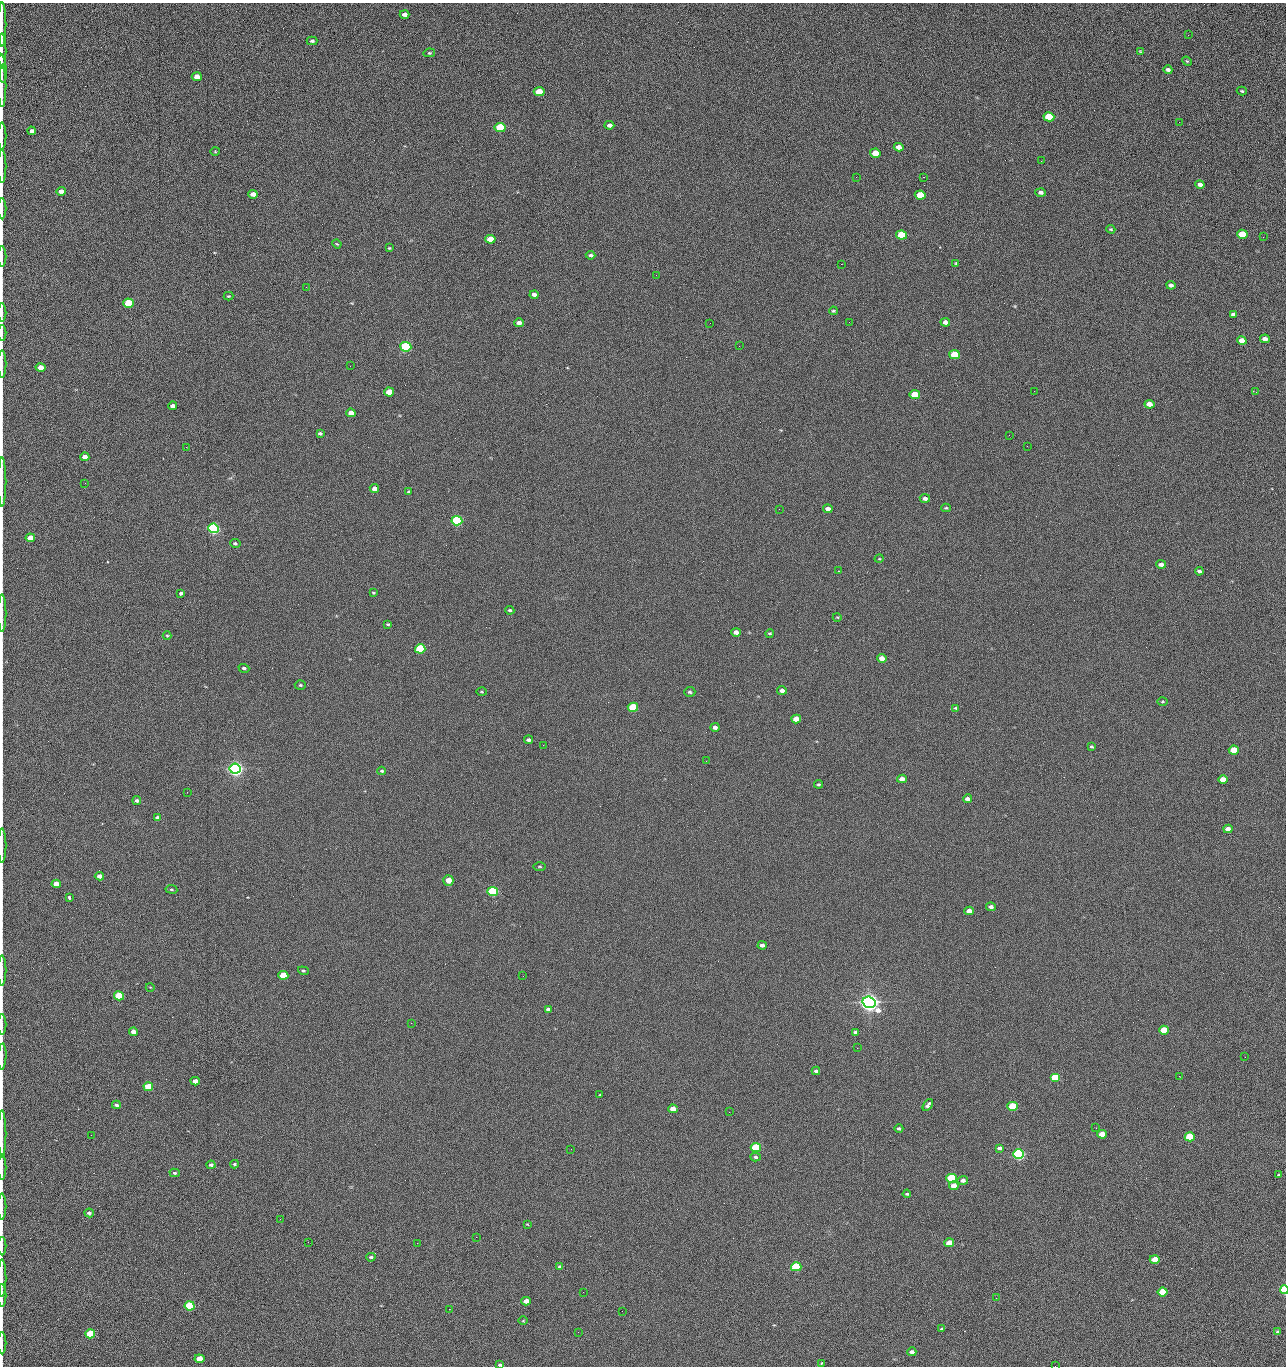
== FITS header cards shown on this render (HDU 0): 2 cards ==
NAXIS1  =                 1284 /fastest changing axis
NAXIS2  =                 1364 /next to fastest changing axis

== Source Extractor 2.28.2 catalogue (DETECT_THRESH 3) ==
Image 1284 x 1364 px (HDU 0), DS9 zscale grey, 1 PNG px = 1 image px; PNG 1288 x 1368 px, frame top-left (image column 1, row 1364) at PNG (2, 3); each listed source drawn as its Kron ellipse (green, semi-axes under 4 px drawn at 4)
Background 126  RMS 14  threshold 43.2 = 3 sigma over >= 5 px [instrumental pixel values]
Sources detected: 222; all 222 listed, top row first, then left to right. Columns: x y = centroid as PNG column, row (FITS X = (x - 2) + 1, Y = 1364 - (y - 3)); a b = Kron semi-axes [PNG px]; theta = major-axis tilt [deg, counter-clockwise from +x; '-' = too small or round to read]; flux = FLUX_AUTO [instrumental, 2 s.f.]
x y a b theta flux
405 14 5 4 - 4.9e+03
2 24 22 2 90 4.5e+03
1188 35 2 2 - 1.3e+03
312 41 5 4 - 1.6e+03
2 51 18 2 90 3.8e+03
1140 51 3 2 - 8.4e+02
429 53 5 4 - 1.2e+03
1187 61 5 4 - 1.0e+03
2 68 15 2 -85 2.5e+03
1168 70 4 3 - 2.7e+03
197 77 5 4 - 9.1e+03
2 86 21 2 90 3.6e+03
1242 91 5 4 - 1.2e+03
539 92 5 4 - 2.4e+04
1049 117 5 4 - 4.5e+04
1179 122 2 2 - 1.2e+03
609 125 5 4 - 3.6e+03
500 127 5 4 - 5.5e+04
32 131 4 4 - 2.8e+03
2 136 13 2 90 2.4e+03
899 147 5 4 - 6.6e+03
215 152 5 3 - 9.0e+02
875 153 5 4 - 1.6e+04
1041 161 2 2 - 1.8e+03
2 166 17 2 90 2.8e+03
856 177 2 2 - 2.4e+03
923 177 2 2 - 3.0e+04
1200 184 4 4 - 3.7e+03
61 191 5 4 - 4.7e+03
1041 192 5 4 - 2.8e+03
253 194 5 4 - 6.0e+03
920 195 5 4 - 2.9e+04
2 209 10 2 90 2.0e+03
1111 229 4 3 - 1.1e+03
1242 234 5 4 - 2.5e+04
901 235 5 4 - 4.3e+04
1263 237 2 2 - 8.0e+02
490 239 5 4 - 2.0e+04
337 244 4 3 - 9.7e+02
389 248 4 3 - 8.7e+02
591 255 5 4 - 1.8e+03
2 257 10 2 90 1.4e+03
956 263 3 3 - 8.5e+02
841 264 2 2 - 2.7e+04
656 275 2 2 - 8.0e+02
1171 285 4 3 - 2.9e+03
306 287 3 2 - 7.7e+02
534 295 4 3 - 3.2e+03
228 296 5 4 - 9.0e+02
128 303 5 4 - 5.3e+04
833 311 4 3 - 1.1e+03
2 313 9 2 90 1.6e+03
1233 314 4 3 - 2.3e+03
849 322 2 2 - 7.7e+02
945 322 5 4 - 4.0e+03
519 323 5 4 - 5.4e+03
710 323 2 2 - 3.3e+03
2 333 8 2 90 1.2e+03
1265 339 5 4 - 4.8e+03
1242 341 5 4 - 1.0e+04
739 346 2 2 - 5.1e+02
406 347 5 5 - 1.6e+05
955 355 5 4 - 4.1e+04
2 364 14 2 90 1.7e+03
350 366 2 2 - 2.5e+03
40 368 5 4 - 1.2e+04
1034 391 2 2 - 6.8e+02
389 392 5 4 - 2.1e+04
1256 392 2 2 - 1.6e+03
915 395 5 4 - 3.4e+04
1149 404 5 4 - 1.0e+04
173 406 4 4 - 4.9e+03
351 413 5 4 - 9.4e+03
320 433 4 3 - 1.7e+03
1009 435 2 2 - 3.4e+03
1027 446 2 2 - 5.1e+02
186 447 2 2 - 3.0e+03
85 457 4 4 - 5.9e+03
2 482 25 2 90 3.9e+03
85 483 2 2 - 1.0e+03
374 489 5 4 - 5.2e+03
409 492 4 3 - 1.7e+03
925 498 5 4 - 3.6e+03
946 508 4 3 - 1.1e+03
779 509 2 2 - 4.5e+02
828 509 4 4 - 4.9e+03
457 521 5 4 - 2.0e+05
213 528 5 5 - 3.3e+05
30 538 5 4 - 2.0e+04
235 543 5 4 - 1.7e+03
879 559 4 3 - 8.5e+02
1161 564 5 4 - 5.2e+03
838 571 3 2 - 9.5e+02
1199 571 4 3 - 2.2e+03
181 593 3 3 - 5.3e+03
373 593 4 3 - 9.4e+02
510 610 4 4 - 1.5e+03
2 613 19 2 90 2.9e+03
837 617 4 3 - 8.1e+02
388 624 4 3 - 1.0e+03
736 632 4 4 - 5.4e+03
770 633 4 3 - 1.2e+03
167 636 4 4 - 1.0e+03
420 649 5 4 - 9.3e+04
882 658 5 4 - 7.6e+03
244 668 5 4 - 2.1e+03
300 685 5 4 - 1.4e+03
782 690 5 4 - 4.2e+03
482 692 5 3 - 8.1e+02
690 692 5 5 - 1.6e+03
1162 702 5 2 - 9.2e+02
633 707 5 4 - 5.0e+04
956 708 4 3 - 1.1e+03
796 719 5 4 - 1.5e+04
715 727 4 4 - 3.7e+03
528 740 4 3 - 2.6e+03
543 745 2 2 - 3.4e+03
1091 747 4 3 - 1.2e+03
1234 750 5 4 - 2.8e+04
706 761 2 2 - 2.2e+03
235 769 5 5 - 6.9e+05
382 771 4 3 - 1.2e+03
902 779 5 4 - 6.2e+03
1223 779 5 4 - 1.4e+04
819 784 4 3 - 1.3e+03
187 792 2 2 - 5.4e+02
968 799 4 3 - 4.0e+03
137 801 4 3 - 2.3e+03
157 817 4 3 - 2.1e+03
1228 829 4 4 - 6.2e+03
2 845 17 2 90 2.9e+03
540 866 6 3 -1 1.0e+03
99 876 4 4 - 5.5e+03
448 880 5 5 - 1.4e+04
56 884 5 4 - 1.0e+04
171 889 6 4 -7 1.2e+03
493 891 5 4 - 1.3e+05
69 898 4 3 - 5.0e+03
991 907 5 4 - 2.9e+03
969 911 5 4 - 9.7e+03
762 945 4 4 - 3.8e+03
2 970 15 2 90 2.3e+03
303 971 5 4 - 1.3e+03
283 975 5 4 - 3.4e+04
523 976 2 2 - 2.1e+03
150 987 4 3 - 6.8e+02
119 996 5 4 - 5.4e+04
869 1002 6 5 - 1.0e+06
548 1009 4 3 - 1.9e+03
411 1023 2 2 - 5.4e+03
2 1025 10 2 90 1.7e+03
1164 1030 5 4 - 3.0e+04
133 1032 4 4 - 6.3e+03
855 1032 4 4 - 2.1e+03
857 1048 2 2 - 1.5e+03
2 1057 13 2 87 2.3e+03
1245 1057 2 2 - 1.9e+03
816 1071 4 3 - 2.3e+03
1179 1076 3 2 - 2.7e+03
1055 1077 5 4 - 4.9e+04
195 1081 4 4 - 6.4e+03
148 1087 5 4 - 3.2e+04
600 1095 3 2 - 6.9e+02
116 1105 4 4 - 2.0e+03
928 1105 6 3 52 2.9e+03
1012 1106 5 4 - 4.6e+04
673 1109 5 4 - 9.2e+03
729 1112 2 2 - 1.0e+03
899 1128 4 3 - 1.9e+03
1096 1128 2 2 - 5.0e+02
2 1134 24 2 90 4.6e+03
1102 1134 5 4 - 1.8e+04
91 1135 2 2 - 2.5e+03
1190 1137 5 4 - 6.0e+04
756 1147 5 4 - 8.1e+04
999 1148 4 3 - 2.2e+03
571 1149 2 2 - 1.0e+03
1018 1154 5 4 - 2.8e+05
755 1157 5 4 - 1.7e+03
234 1164 4 3 - 1.4e+03
211 1165 4 4 - 2.8e+03
2 1167 13 2 90 2.4e+03
175 1173 5 4 - 1.9e+03
1279 1174 4 3 - 9.7e+02
951 1178 5 4 - 8.7e+04
963 1180 5 4 - 4.0e+03
954 1186 5 4 - 9.9e+03
907 1194 4 3 - 1.3e+03
2 1207 13 2 90 2.1e+03
89 1213 5 4 - 2.5e+03
280 1219 2 2 - 2.2e+03
527 1224 4 2 - 6.4e+02
476 1237 2 2 - 1.1e+04
308 1242 2 2 - 1.8e+03
417 1243 2 2 - 5.5e+03
949 1243 5 4 - 9.4e+03
2 1246 9 2 90 1.6e+03
371 1257 5 3 - 1.6e+03
1155 1259 5 4 - 1.4e+04
560 1266 4 3 - 1.7e+03
796 1267 5 4 - 8.2e+04
2 1278 19 2 90 3.3e+03
1284 1290 4 3 - 7.5e+04
583 1292 2 2 - 4.7e+02
1163 1292 5 4 - 4.8e+04
2 1295 11 2 90 1.9e+03
996 1298 2 2 - 2.7e+03
526 1301 5 4 - 8.0e+03
190 1306 5 4 - 1.0e+05
449 1309 2 2 - 6.7e+02
622 1311 3 2 - 6.8e+02
523 1321 5 3 - 8.5e+02
942 1329 4 3 - 2.1e+03
578 1332 2 2 - 3.8e+03
1278 1332 4 4 - 3.4e+03
90 1334 5 4 - 5.5e+04
2 1343 11 2 90 1.5e+03
912 1352 4 3 - 3.2e+03
199 1359 5 4 - 2.0e+04
822 1363 4 3 - 9.0e+02
500 1365 4 3 - 1.8e+03
1055 1366 2 2 - 2.0e+03
At the frame edge (FLAGS 8, measured only in part): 27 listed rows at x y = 2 24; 2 51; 2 68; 2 86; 2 136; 2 166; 2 209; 2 257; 2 313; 2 333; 2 364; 2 482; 2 613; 2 845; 2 970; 2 1025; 2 1057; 2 1134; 2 1167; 2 1207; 2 1246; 2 1278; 1284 1290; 2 1295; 2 1343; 500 1365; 1055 1366

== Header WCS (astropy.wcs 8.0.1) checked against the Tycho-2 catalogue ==
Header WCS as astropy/WCSLIB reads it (CRVAL/CRPIX/CD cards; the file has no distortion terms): RA---TAN/DEC--TAN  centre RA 15:41:40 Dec +51:59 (235.42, +51.99 deg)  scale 1.26 arcsec/px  FOV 26.9' x 28.5'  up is +92 deg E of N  parity flipped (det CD > 0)
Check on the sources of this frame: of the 60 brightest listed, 10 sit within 2.0 arcsec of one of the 11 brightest Tycho-2 stars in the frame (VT <= 12.29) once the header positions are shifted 0.45 arcsec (0.29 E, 0.34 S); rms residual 0.78 arcsec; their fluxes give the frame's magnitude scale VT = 24.37 - 2.5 log10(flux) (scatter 0.24 mag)
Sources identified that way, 10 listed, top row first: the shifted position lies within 2.0 arcsec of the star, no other Tycho-2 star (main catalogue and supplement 1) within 4.0 arcsec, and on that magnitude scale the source's flux lands within +1.5 / -3 mag of the star's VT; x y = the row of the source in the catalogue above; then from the Tycho-2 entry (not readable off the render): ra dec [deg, ICRS J2000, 3 dp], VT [Tycho-2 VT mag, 2 dp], TYC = Tycho-2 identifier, HIP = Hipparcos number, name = IAU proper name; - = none
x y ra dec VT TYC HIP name
406 347 235.614 +52.064 11.61 3489-1132-1 - -
457 521 235.514 +52.049 11.19 3489-1407-1 - -
235 769 235.378 +52.130 9.31 3489-1322-1 76850 -
493 891 235.303 +52.042 11.52 3489-958-1 - -
869 1002 235.232 +51.912 9.59 3489-824-1 - -
1018 1154 235.143 +51.862 10.97 3489-1016-1 - -
951 1178 235.131 +51.886 12.29 3489-908-1 - -
796 1267 235.084 +51.941 11.45 3489-1346-1 - -
1284 1290 235.062 +51.771 11.53 3489-1453-1 - -
190 1306 235.075 +52.152 11.74 3489-912-1 - -